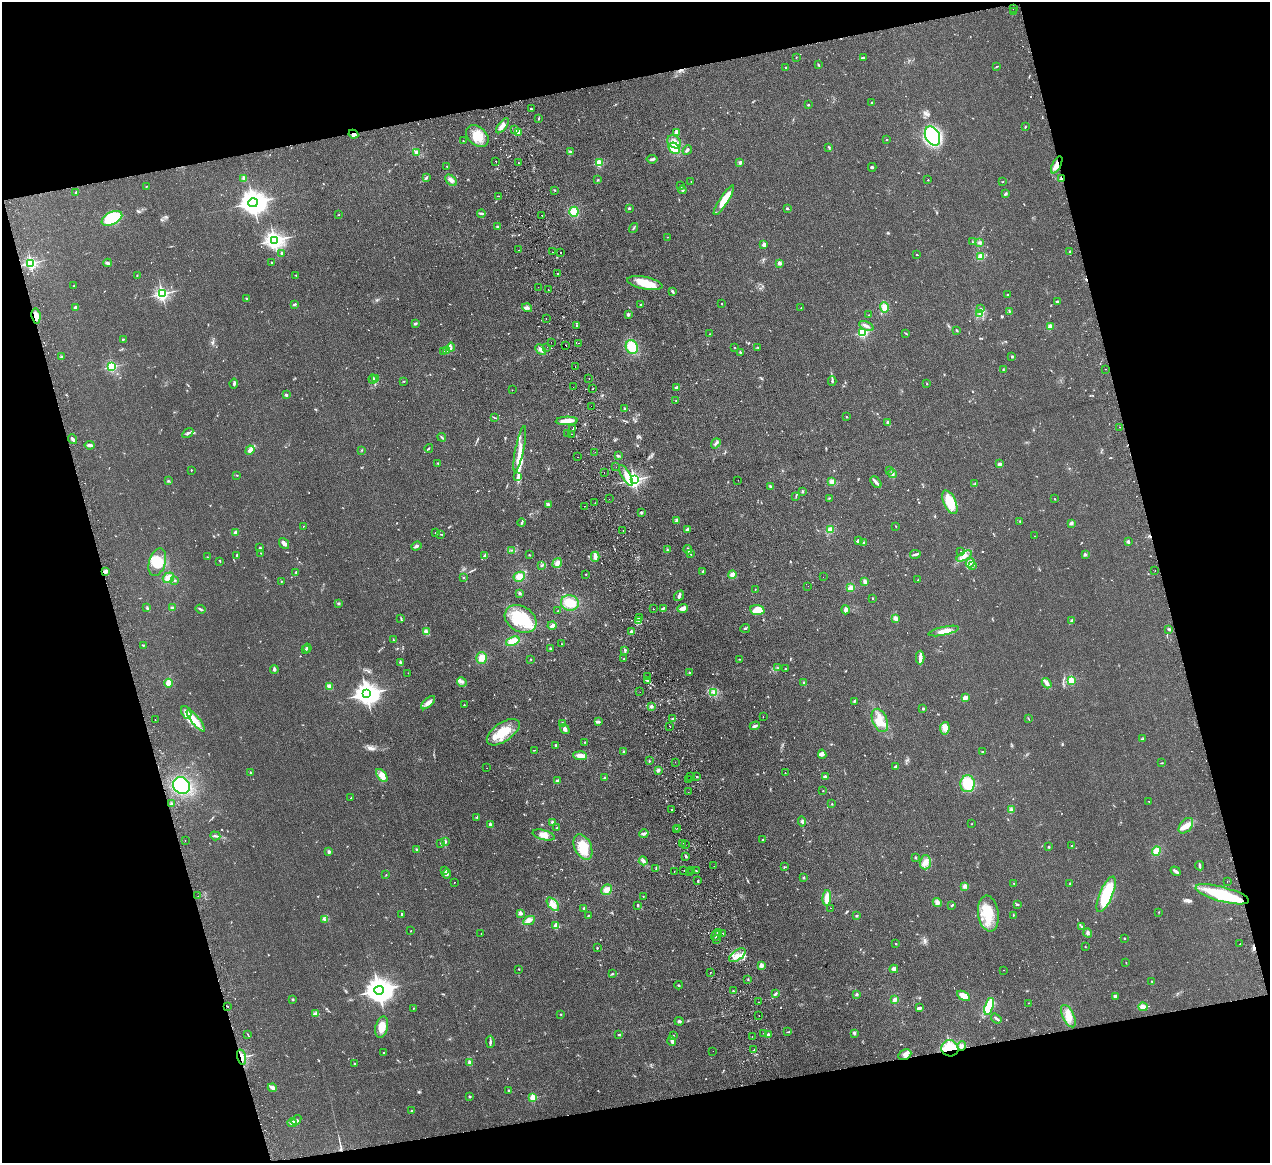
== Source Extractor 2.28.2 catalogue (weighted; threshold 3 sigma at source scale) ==
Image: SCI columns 56-5124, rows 279-4919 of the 5180 x 5078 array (HDU 1 of 3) = the unmasked area's bounding box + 8 px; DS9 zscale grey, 4 x 4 block average (1 PNG px = mean of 4 x 4 image px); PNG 1272 x 1165 px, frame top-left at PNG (2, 2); each listed source drawn as its Kron ellipse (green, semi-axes under 4 px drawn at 4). Shown black and unused: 30% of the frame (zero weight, under 2 of 3 exposures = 3% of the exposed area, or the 3 px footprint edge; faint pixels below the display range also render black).
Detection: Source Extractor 2.28.2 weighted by HDU 2 'WHT'. Background 0.107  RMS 0.011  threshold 0.0476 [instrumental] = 3 sigma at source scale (4.5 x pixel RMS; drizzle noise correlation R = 1.50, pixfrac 1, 0.05/0.05 arcsec/px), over >= 5 px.
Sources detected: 883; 5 too faint to see at this stretch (4 x 4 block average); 3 inside a brighter object's white glare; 32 cosmic-ray / hot-pixel residue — neither listed nor drawn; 12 coinciding with a brighter row at this scale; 45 inside a brighter listed object's ellipse — not listed separately; of the other 786, all 500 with FLUX_AUTO >= 2.53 (the completeness limit of this list) listed and drawn (286 fainter detections not listed), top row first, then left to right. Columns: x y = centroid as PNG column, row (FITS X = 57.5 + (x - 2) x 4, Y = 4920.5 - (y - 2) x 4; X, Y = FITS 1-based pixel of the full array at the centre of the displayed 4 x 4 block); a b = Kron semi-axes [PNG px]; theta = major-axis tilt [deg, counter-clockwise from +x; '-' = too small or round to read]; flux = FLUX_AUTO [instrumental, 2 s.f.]
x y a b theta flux
1013 9 2 2 - 4.3
1014 12 2 2 - 7.8
796 57 2 2 - 3.3
863 58 4 2 - 11
818 65 3 2 - 6.5
997 66 2 2 - 3.3
786 68 2 2 - 8.1
872 103 3 2 - 6
808 105 2 2 - 22
531 109 3 2 - 8.6
539 118 2 2 - 6.7
502 126 9 3 52 30
1025 127 3 2 - 4.2
515 130 4 2 - 10
518 132 4 3 - 50
677 133 2 2 - 34
353 134 5 3 - 17
477 136 13 9 -44 100
932 136 10 7 -63 360
886 140 2 2 - 4.9
463 141 2 2 - 3.4
674 142 7 5 -38 43
674 148 6 5 - 89
829 148 2 2 - 4.1
687 150 5 2 - 17
416 152 3 3 - 17
570 152 3 2 - 12
652 159 5 3 - 12
495 161 2 2 - 7.3
740 162 3 3 - 14
519 163 2 2 - 3.8
599 163 2 2 - 370
1057 165 9 3 62 57
447 166 2 2 - 4.8
872 167 4 2 - 6.3
244 178 3 3 - 15
426 178 4 2 - 8
1061 179 2 2 - 30
451 180 7 4 -44 26
598 180 2 2 - 4.2
928 180 2 2 - 7.8
1003 181 2 2 - 2.7
691 182 2 2 - 3.9
146 186 2 2 - 2.9
680 186 3 2 - 4.6
555 190 2 2 - 3.3
682 190 4 3 - 8.3
76 192 2 2 - 4.2
1005 194 4 2 - 8
499 196 2 2 - 2.7
724 200 17 4 57 120
253 203 5 4 - 8000
629 208 2 2 - 36
787 208 2 2 - 25
574 212 5 4 - 67
481 213 4 2 - 7.6
339 215 3 2 - 3
542 215 2 2 - 6.4
112 218 11 6 26 410
497 227 2 2 - 10
633 228 5 2 - 6.5
668 237 2 2 - 2.7
274 240 3 3 - 3100
972 242 2 2 - 2.9
980 243 3 3 - 10
764 244 2 2 - 110
519 250 2 2 - 5.9
1069 251 2 2 - 4
552 252 2 2 - 5.8
282 253 2 2 - 38
560 253 2 2 - 3.5
917 254 2 2 - 4.1
981 256 4 4 - 31
31 263 2 2 - 1400
108 263 4 2 - 17
272 263 2 2 - 5.7
779 263 2 2 - 96
558 273 2 2 - 5
137 275 2 2 - 3.2
296 275 2 2 - 5.2
645 283 18 6 -11 110
74 286 2 2 - 10
538 287 2 2 - 2.8
548 290 2 2 - 2.9
672 291 4 2 - 6.4
162 294 2 2 - 1700
1007 295 2 2 - 3.2
246 298 2 2 - 4.8
1057 302 2 2 - 11
295 304 2 2 - 15
722 304 2 2 - 17
641 305 2 2 - 8.9
75 307 3 3 - 12
527 308 5 3 - 18
801 308 2 2 - 5.8
884 308 5 3 - 41
981 308 2 2 - 2.5
1009 311 3 2 - 4.7
980 313 4 3 - 11
628 314 3 3 - 13
869 315 2 2 - 2.6
36 316 7 4 -81 47
546 318 2 2 - 10
415 324 3 2 - 11
576 326 2 2 - 7.4
866 326 8 3 -25 22
1050 326 2 2 - 210
957 330 3 2 - 5.5
863 333 2 2 - 680
905 333 3 2 - 4.5
710 334 2 2 - 2.7
124 339 2 2 - 4.3
551 342 2 2 - 2.7
578 343 2 2 - 4.1
566 345 2 2 - 9.7
451 347 4 2 - 7.4
547 347 2 2 - 9.4
632 347 7 6 - 150
758 347 3 2 - 4.7
735 348 2 2 - 3
541 350 6 3 -48 22
444 351 3 3 - 11
447 351 3 2 - 13
740 352 2 2 - 5.9
62 357 3 2 - 4.3
1012 357 3 2 - 7.2
575 366 2 2 - 9
112 367 2 2 - 830
1003 369 3 2 - 3.6
1106 369 2 2 - 3.5
376 378 2 2 - 4.9
589 378 2 2 - 5.5
373 379 4 3 - 19
403 381 2 2 - 3.1
832 381 5 2 - 8.2
234 383 5 3 - 9.3
927 384 2 2 - 4.6
573 387 2 2 - 3.8
676 388 2 2 - 31
593 389 2 2 - 9.4
512 390 2 2 - 3.6
286 395 2 2 - 11
676 400 2 2 - 3.9
591 406 2 2 - 3.4
625 409 2 2 - 37
494 417 2 2 - 3.4
846 417 2 2 - 4.4
567 421 11 3 2 51
888 423 3 2 - 13
1120 427 2 2 - 4.3
573 429 2 2 - 19
188 433 6 3 33 14
567 433 2 2 - 3.7
571 434 2 2 - 6.3
442 437 4 2 - 8.4
73 439 5 2 - 19
716 443 5 2 - 14
90 445 5 3 - 18
429 448 4 2 - 7.8
520 449 23 3 78 57
250 450 5 4 - 21
362 450 2 2 - 3.2
595 452 2 2 - 2.9
618 456 3 2 - 7.7
577 457 2 2 - 3
438 463 3 2 - 6
999 464 4 3 - 12
616 467 2 2 - 4.9
191 470 2 2 - 9
889 471 2 2 - 2.5
604 473 2 2 - 8
892 473 4 3 - 16
237 475 2 2 - 3.4
626 475 12 2 -61 30
518 477 3 2 - 7
634 480 2 2 - 2000
738 480 2 2 - 4
168 481 3 2 - 6.5
832 481 4 3 - 22
876 482 7 2 -49 26
975 484 2 2 - 2.7
771 487 3 2 - 13
802 491 3 2 - 6.4
796 496 2 2 - 4.6
829 498 2 2 - 3.3
609 499 2 2 - 4.5
1055 499 2 2 - 3.8
950 502 12 6 -66 150
595 503 2 2 - 3.1
548 504 3 2 - 14
585 506 2 2 - 6
641 512 3 2 - 6.7
677 520 3 3 - 18
1020 521 2 2 - 3.7
522 523 4 2 - 8.2
1071 523 3 2 - 16
303 526 2 2 - 4.7
896 526 2 2 - 3.2
687 529 3 2 - 11
830 530 4 3 - 23
623 531 2 2 - 4.3
235 532 4 3 - 14
435 533 2 2 - 3.5
441 534 2 2 - 2.8
1034 536 2 2 - 2.7
858 541 3 2 - 24
1128 541 3 2 - 9.5
863 543 2 2 - 5.4
284 544 6 3 -50 22
416 546 5 3 - 13
260 548 3 2 - 7.8
512 550 2 2 - 2.8
667 550 3 2 - 6.4
688 550 5 2 - 16
961 552 2 2 - 3.1
261 553 2 2 - 2.6
690 553 3 2 - 5.4
915 554 5 2 - 15
1085 554 4 3 - 8.4
237 555 2 2 - 6
529 555 2 2 - 3.8
484 556 2 2 - 4.4
964 556 8 4 29 31
207 557 2 2 - 3
595 557 5 3 - 29
220 561 3 2 - 4.2
157 562 14 8 73 140
557 563 5 3 - 33
970 563 5 3 - 20
541 566 2 2 - 5.2
973 566 3 2 - 5.3
1155 570 2 2 - 2.8
105 571 3 2 - 26
703 571 2 2 - 28
296 572 2 2 - 4.9
586 574 2 2 - 3.1
732 575 4 3 - 25
519 577 6 4 27 50
823 577 2 2 - 4
168 578 6 5 - 51
463 578 2 2 - 4.8
175 580 3 2 - 6.8
918 580 2 2 - 3.7
281 581 2 2 - 2.8
865 581 3 3 - 18
808 586 2 2 - 2.7
851 588 4 4 - 28
755 589 2 2 - 6.8
520 593 3 2 - 8.3
679 596 6 2 51 12
872 598 2 2 - 4.5
338 603 3 2 - 7.7
570 603 9 7 -13 72
147 608 3 2 - 6.3
172 608 3 2 - 7.6
663 608 4 2 - 8.8
683 608 5 3 - 36
200 609 5 2 - 8.8
653 609 2 2 - 3.2
757 610 7 5 -7 83
846 610 5 3 - 21
558 611 2 2 - 2.8
401 618 3 2 - 5.8
640 618 3 2 - 6.8
521 619 17 12 -30 240
896 619 3 2 - 23
1072 620 3 2 - 6.3
639 621 3 2 - 11
552 625 4 3 - 18
745 628 5 2 - 7.1
1169 629 2 2 - 5.2
944 631 15 4 12 61
426 632 4 3 - 22
632 632 4 3 - 14
393 640 3 2 - 3.3
513 641 7 4 21 69
562 644 2 2 - 2.5
143 645 3 2 - 4
307 648 4 2 - 13
550 648 2 2 - 5.1
305 649 2 2 - 5.4
625 650 3 2 - 7.3
482 658 6 5 - 52
920 658 7 4 -90 25
624 659 2 2 - 3.3
739 659 4 2 - 3.7
531 660 2 2 - 3.4
400 663 4 2 - 13
777 667 2 2 - 2.9
274 669 4 3 - 12
785 669 2 2 - 3.2
408 673 2 2 - 2.7
690 673 3 2 - 5.3
648 676 2 2 - 4
1071 680 2 2 - 360
648 681 3 2 - 7.9
462 682 5 3 - 15
804 682 2 2 - 4
168 683 4 4 - 48
1047 683 6 2 -51 37
330 686 4 3 - 20
640 692 2 2 - 6.8
713 692 4 2 - 4.9
366 694 4 3 - 6000
965 698 3 3 - 34
854 701 4 2 - 6.4
428 703 8 4 42 28
464 705 2 2 - 7.1
651 706 3 3 - 12
923 709 2 2 - 37
186 712 7 5 -66 29
763 717 2 2 - 2.7
673 719 3 2 - 8.3
1028 719 4 2 - 3.2
155 720 2 2 - 2.8
880 720 12 7 -66 83
196 721 13 4 -51 51
599 721 3 2 - 7
563 723 3 3 - 9.6
670 726 2 2 - 10
755 726 5 2 - 16
945 728 6 4 79 30
565 729 5 3 - 26
503 732 19 9 35 140
1143 738 2 2 - 4
585 742 2 2 - 8.7
556 745 2 2 - 5.7
534 750 2 2 - 2.6
623 752 3 2 - 7
982 752 3 2 - 3.1
822 754 5 3 - 21
580 756 7 3 -4 45
649 761 2 2 - 4.5
675 762 2 2 - 3.6
1162 763 3 2 - 3.1
896 767 3 3 - 15
487 768 2 2 - 2.8
658 770 3 2 - 12
250 773 2 2 - 2.8
785 773 2 2 - 5.6
382 775 7 4 -54 32
696 776 2 2 - 6.4
691 777 2 2 - 8.3
825 777 3 2 - 20
604 778 3 2 - 5.1
688 779 2 2 - 3.8
557 781 3 3 - 12
968 784 8 7 - 200
181 785 9 8 - 310
823 791 2 2 - 4.1
688 792 2 2 - 3
351 798 2 2 - 3.2
1149 801 2 2 - 5.6
171 804 3 2 - 7.4
832 804 2 2 - 3.3
672 809 2 2 - 13
1011 810 3 2 - 8.3
477 817 3 2 - 5.6
802 821 5 2 - 10
552 822 3 2 - 6.7
490 824 3 2 - 11
971 824 2 2 - 2.8
1186 826 9 5 50 43
557 828 2 2 - 5.5
678 828 2 2 - 4.8
676 830 2 2 - 3.8
644 834 5 3 - 16
544 835 11 5 -15 44
215 836 5 2 - 11
763 840 2 2 - 4.6
185 841 2 2 - 7.5
445 842 3 3 - 7.3
441 843 3 2 - 4.7
683 843 2 2 - 2.9
685 845 2 2 - 2.7
1072 846 3 2 - 5.2
583 847 13 8 -65 130
1048 847 2 2 - 13
416 849 3 2 - 6.5
1156 851 4 4 - 47
329 852 3 3 - 11
685 856 4 2 - 9.1
915 857 3 2 - 5.4
643 861 4 3 - 22
925 862 7 5 89 37
714 866 2 2 - 3.8
1199 866 4 2 - 11
784 867 2 2 - 3.4
656 868 2 2 - 6.1
684 870 2 2 - 6.6
691 870 2 2 - 6.3
444 871 2 2 - 3.2
674 871 2 2 - 2.6
696 871 2 2 - 4.7
1176 871 5 2 - 23
689 873 2 2 - 2.8
447 874 5 3 - 13
386 875 2 2 - 2.9
804 877 3 2 - 5.7
698 881 3 2 - 5.9
1227 881 2 2 - 9.1
454 882 2 2 - 2.7
1014 884 2 2 - 3.6
1070 884 3 2 - 4.4
965 886 3 3 - 16
607 890 6 5 - 43
1106 894 19 6 67 240
1222 894 27 7 -15 310
198 896 2 2 - 2.9
643 896 2 2 - 2.8
827 898 8 4 85 58
937 902 5 4 - 20
553 904 8 4 -50 38
1017 904 3 2 - 7.9
638 905 3 2 - 5.9
952 905 3 2 - 6.6
584 908 3 2 - 8
830 908 2 2 - 2.9
1159 912 2 2 - 2.6
520 913 2 2 - 96
988 913 18 10 -81 160
402 914 2 2 - 21
1013 915 3 2 - 3.5
588 916 2 2 - 6.2
857 916 2 2 - 5.2
324 920 3 2 - 8.2
529 921 6 4 26 21
556 925 2 2 - 180
1082 927 3 2 - 5.3
411 931 2 2 - 2.7
718 932 3 2 - 6.4
723 933 2 2 - 3.6
1088 933 5 3 - 13
481 934 2 2 - 2.9
716 936 5 2 - 7.5
1124 938 2 2 - 13
716 940 2 2 - 5.8
896 944 2 2 - 6.6
1240 944 2 2 - 8.9
1085 947 2 2 - 2.8
597 948 2 2 - 14
737 955 9 5 36 46
1126 963 2 2 - 2.8
761 965 2 2 - 130
519 969 2 2 - 4.6
894 969 4 4 - 23
1004 970 2 2 - 5.4
711 972 2 2 - 3.5
612 974 2 2 - 3.1
748 980 2 2 - 2.6
1152 982 3 2 - 5.5
679 985 4 2 - 4.4
379 990 5 4 - 9200
733 991 2 2 - 4.4
775 994 4 2 - 11
857 994 2 2 - 15
964 996 7 3 -31 79
1116 996 4 3 - 19
293 999 2 2 - 3.2
894 999 4 3 - 19
758 1002 2 2 - 8.3
1029 1003 2 2 - 2.8
228 1006 2 2 - 8.2
989 1006 9 4 73 180
1143 1007 4 3 - 37
414 1008 2 2 - 2.8
919 1008 4 2 - 14
316 1014 3 2 - 7.3
561 1014 2 2 - 4.3
759 1015 2 2 - 3.1
1068 1016 12 5 -65 81
996 1018 6 2 -37 13
679 1021 4 3 - 11
382 1027 11 6 77 74
788 1032 3 2 - 3.2
764 1033 2 2 - 6.8
854 1033 3 2 - 9.6
248 1035 2 2 - 2.7
619 1035 3 2 - 5.2
674 1035 2 2 - 2.8
768 1035 2 2 - 75
752 1037 2 2 - 10
672 1041 5 2 - 28
490 1042 6 2 -90 13
962 1046 5 2 - 10
950 1048 8 8 - 200
753 1050 2 2 - 8.5
713 1051 2 2 - 2.7
384 1053 2 2 - 13
905 1055 7 5 26 28
242 1057 7 3 -74 40
470 1062 4 3 - 17
355 1064 3 2 - 6.6
272 1088 4 3 - 22
508 1091 3 2 - 7.1
469 1096 3 2 - 4.9
533 1098 2 2 - 360
411 1111 2 2 - 4.6
296 1120 5 3 - 11
292 1122 4 2 - 43
Overlapping masked pixels (flux is a lower limit): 7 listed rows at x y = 353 134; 1057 165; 1061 179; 36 316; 105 571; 950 1048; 242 1057
Diffuse or blended objects may show on this block-average render without a row.